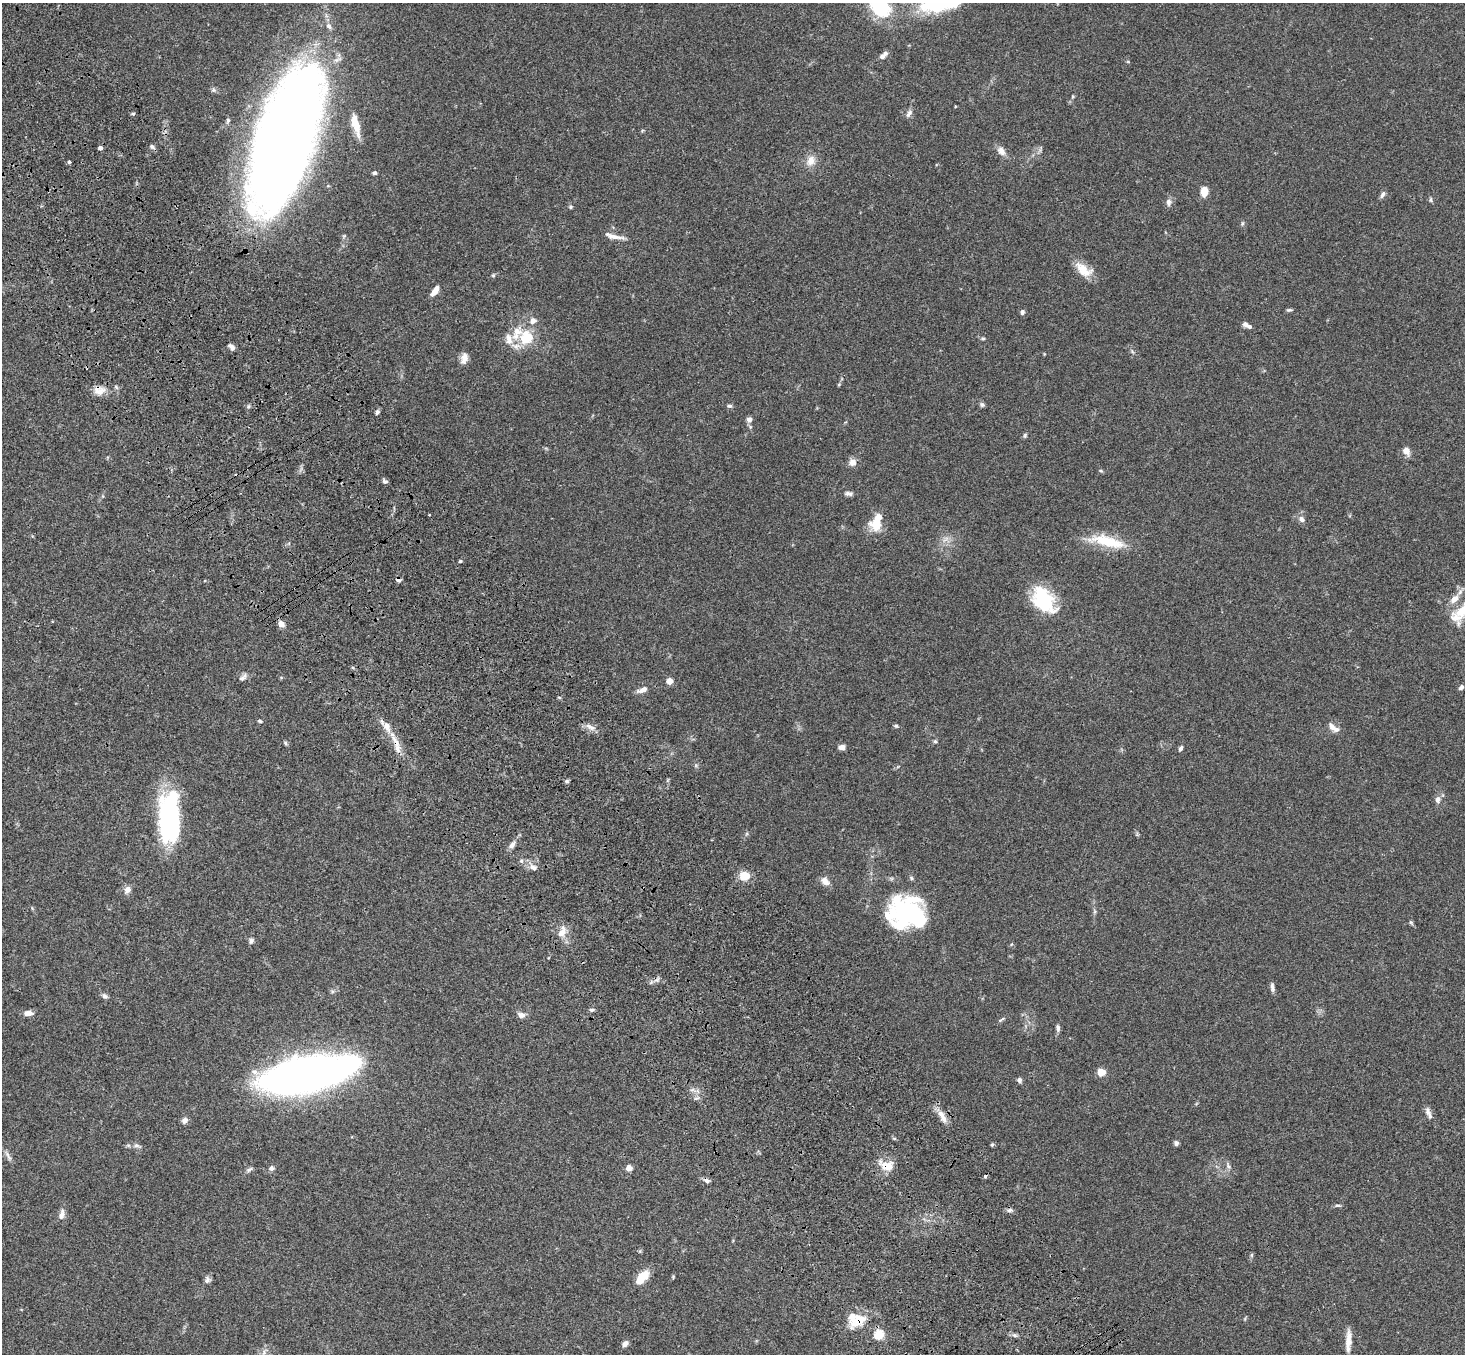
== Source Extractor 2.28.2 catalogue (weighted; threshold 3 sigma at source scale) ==
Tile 11 of 4 x 4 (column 3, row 3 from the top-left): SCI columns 3032-4494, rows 1727-3078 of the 6061 x 6017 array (HDU 1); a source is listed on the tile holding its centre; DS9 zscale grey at full resolution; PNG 1467 x 1356 px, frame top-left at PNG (2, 3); no overlay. Shown black and unused: <1% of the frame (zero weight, under 3 of 4 exposures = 6% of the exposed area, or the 3 px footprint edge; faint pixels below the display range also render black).
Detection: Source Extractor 2.28.2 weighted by HDU 2 'WHT'; one run over the whole footprint, this tile lists its part. Background 0.0593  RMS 0.0053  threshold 0.0237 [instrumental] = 3 sigma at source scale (4.5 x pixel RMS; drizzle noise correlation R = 1.50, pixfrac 1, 0.05/0.05 arcsec/px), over >= 5 px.
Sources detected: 142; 1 too faint to see at this stretch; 5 inside a brighter object's white glare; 4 cosmic-ray / hot-pixel residue — not listed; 11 inside a brighter listed object's ellipse — not listed separately; the other 121 listed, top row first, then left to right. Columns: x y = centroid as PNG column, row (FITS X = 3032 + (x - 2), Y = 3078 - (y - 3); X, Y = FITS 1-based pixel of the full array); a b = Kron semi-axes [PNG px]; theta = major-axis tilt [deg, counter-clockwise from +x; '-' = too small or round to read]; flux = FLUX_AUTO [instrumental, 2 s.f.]
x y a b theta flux
879 5 28 17 -57 41
882 56 7 6 - 1.8
1073 96 4 4 - 0.6
133 113 5 3 - 0.67
909 113 12 6 57 1.8
228 120 6 5 - 0.92
356 124 29 8 -75 7.8
285 140 122 44 71 830
152 147 8 6 -30 1.5
100 148 4 4 - 1.7
1001 151 14 9 -54 3.4
811 161 13 10 57 5.3
69 162 4 4 - 0.72
375 173 6 4 -2 1
1204 191 9 7 88 6
1382 195 10 5 55 1.6
1431 200 7 4 -75 0.89
1168 202 10 7 90 2
570 207 5 4 - 0.73
1242 223 7 4 82 0.75
614 236 28 6 -13 3.8
1083 270 23 12 -36 8.7
493 275 5 4 - 0.74
435 291 11 5 57 4.4
1289 310 8 4 5 0.9
1022 312 6 5 - 1.4
533 321 11 9 24 3
1245 324 6 5 - 1.8
517 332 24 12 64 9.9
527 337 6 6 - 28
983 338 6 4 0 0.68
231 347 9 5 -45 2.1
464 358 14 8 78 3.7
839 384 5 3 - 0.54
99 390 14 12 2 5
982 405 7 5 -13 1.1
729 406 7 5 -1 1
377 412 7 5 62 1.2
750 419 6 6 - 2.3
1025 435 7 5 74 0.85
1406 451 9 7 -56 3.8
852 462 8 8 - 3.7
1101 471 6 4 -30 0.67
385 481 8 5 -23 1.2
849 494 11 5 -1 1.7
429 515 3 2 - 0.44
1302 519 8 7 - 2.2
877 524 17 15 7 9.6
1107 541 48 13 -13 19
460 561 4 3 - 0.69
1454 599 11 7 41 5
1043 600 28 18 -51 35
1455 618 17 12 -19 4.9
281 624 7 6 - 3.5
243 677 13 6 40 1.9
281 677 5 3 - 0.5
669 681 5 5 - 6.1
1461 687 6 4 54 1.5
643 690 12 6 21 3.7
559 697 5 3 - 0.49
260 721 6 4 -17 0.75
896 726 6 5 - 0.8
590 727 16 7 -28 3.2
1332 727 13 7 -52 3
935 741 5 5 - 0.79
396 742 26 7 -64 7.3
285 743 7 4 -39 0.85
842 747 7 5 4 2.6
1181 748 7 5 59 1.2
567 781 6 4 -19 0.87
1438 799 9 7 87 2.2
170 819 46 19 89 97
1137 834 6 4 73 0.63
512 845 11 7 55 2.6
521 861 6 5 - 1
533 867 10 8 -22 2.9
745 876 6 6 - 15
911 878 6 5 - 0.8
825 881 12 8 -38 3.5
127 890 9 7 56 3
906 913 34 22 -31 36
1411 922 7 4 -53 0.81
562 932 15 9 65 4.9
251 941 8 6 58 1.3
1012 944 5 3 - 0.49
1272 987 12 5 -82 1.7
105 996 8 6 -32 1.4
591 1010 6 4 -1 0.96
28 1013 11 6 0 3.2
521 1015 10 7 -9 2.6
1001 1019 10 3 39 0.91
1058 1028 9 5 -81 1.4
1101 1072 8 7 - 4.8
305 1073 83 28 13 310
1019 1080 6 5 - 1.4
1428 1112 17 6 -68 2.6
942 1117 22 7 -62 4.8
185 1120 8 7 - 2.2
1176 1143 6 5 - 1.3
992 1144 5 4 - 0.76
137 1146 11 7 -17 2.1
8 1156 18 5 -62 2
887 1166 19 13 1 7.8
1228 1166 6 5 - 1.1
271 1168 7 6 - 1.5
629 1168 4 4 - 8.2
249 1169 10 5 34 1.3
706 1180 8 5 -33 1.5
1338 1205 9 4 1 0.97
1010 1210 8 5 10 1.5
61 1214 15 7 76 3
1252 1255 6 4 89 0.73
642 1277 19 9 49 8.3
673 1277 5 4 - 0.55
207 1280 9 7 88 1.7
856 1320 24 18 2 14
879 1335 5 5 - 31
1014 1335 8 5 -26 1.3
1348 1341 27 6 87 5.4
625 1344 8 5 45 2.3
264 1352 13 7 67 3
Overlapping masked pixels (flux is a lower limit): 5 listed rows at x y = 285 140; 99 390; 396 742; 887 1166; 856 1320
Isophote crosses this tile's border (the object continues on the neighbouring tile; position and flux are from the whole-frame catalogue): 2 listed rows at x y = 879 5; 264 1352